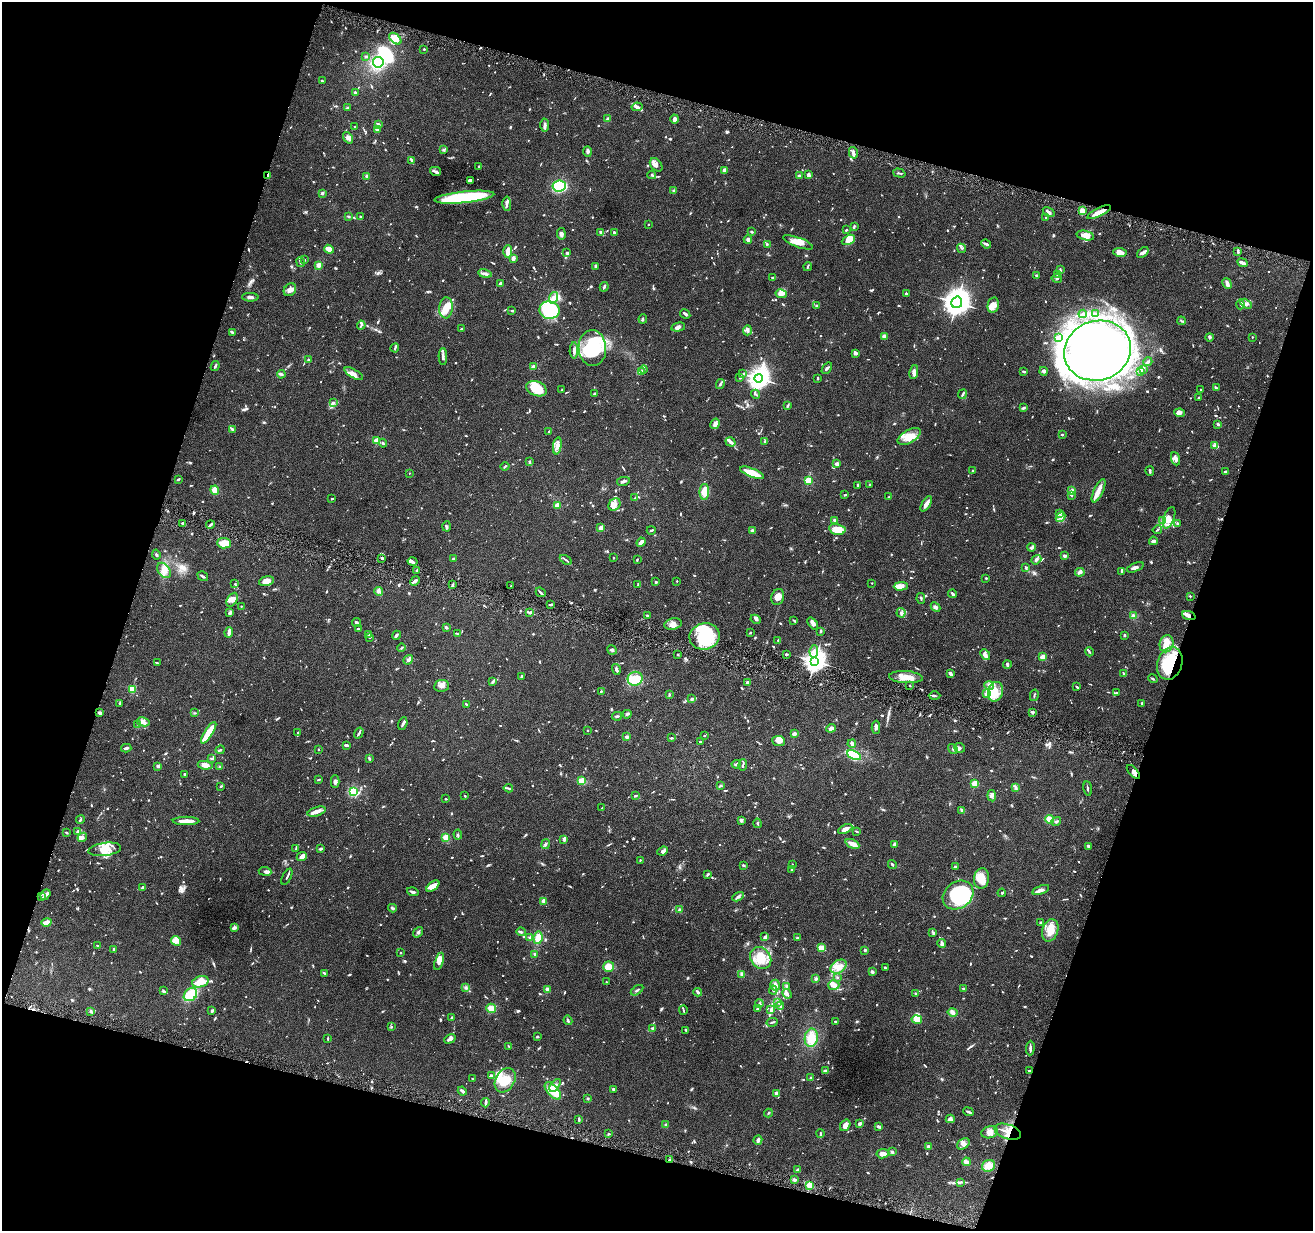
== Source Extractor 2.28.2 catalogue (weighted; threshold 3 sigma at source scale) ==
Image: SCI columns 3-5244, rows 255-5168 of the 5244 x 5296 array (HDU 1 of 3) = the unmasked area's bounding box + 8 px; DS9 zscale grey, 4 x 4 block average (1 PNG px = mean of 4 x 4 image px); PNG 1315 x 1233 px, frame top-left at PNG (2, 2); each listed source drawn as its Kron ellipse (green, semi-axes under 4 px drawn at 4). Shown black and unused: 35% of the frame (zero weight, under 4 of 8 exposures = <1% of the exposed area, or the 3 px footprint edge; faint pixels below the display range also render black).
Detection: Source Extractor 2.28.2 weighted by HDU 2 'WHT'. Background 0.0779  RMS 0.0044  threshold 0.0181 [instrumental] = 3 sigma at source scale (4.09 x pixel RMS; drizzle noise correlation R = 1.36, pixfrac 0.8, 0.05/0.05 arcsec/px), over >= 5 px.
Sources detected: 1528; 9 too faint to see at this stretch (4 x 4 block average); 27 inside a brighter object's white glare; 2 cosmic-ray / hot-pixel residue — neither listed nor drawn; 46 coinciding with a brighter row at this scale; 137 inside a brighter listed object's ellipse — not listed separately; of the other 1307, all 500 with FLUX_AUTO >= 2.31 (the completeness limit of this list) listed and drawn (807 fainter detections not listed), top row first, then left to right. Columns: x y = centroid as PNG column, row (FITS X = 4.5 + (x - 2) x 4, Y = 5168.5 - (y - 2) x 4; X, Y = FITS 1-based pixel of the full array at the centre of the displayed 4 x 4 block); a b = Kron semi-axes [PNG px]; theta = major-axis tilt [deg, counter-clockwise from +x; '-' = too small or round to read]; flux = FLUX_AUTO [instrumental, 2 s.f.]
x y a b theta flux
395 39 7 4 -42 17
424 49 2 2 - 4.4
366 56 3 2 - 2.4
378 62 5 5 - 130
322 81 3 2 - 4.3
355 93 4 2 - 3.1
637 107 5 4 - 6.3
347 108 3 2 - 3
608 119 3 3 - 4.6
675 119 4 3 - 8.9
379 125 4 2 - 2.7
545 125 6 3 87 7
354 126 2 2 - 3.5
377 129 3 3 - 8.8
348 138 6 4 -52 8
444 150 4 2 - 2.6
587 151 5 3 - 6.8
853 153 6 3 -75 7
412 160 3 2 - 4.1
656 165 7 5 -48 11
479 167 4 2 - 3.8
724 170 3 2 - 11
435 171 6 2 -14 6.2
899 173 6 2 -17 3.3
808 174 3 2 - 4.8
652 175 4 2 - 3.1
267 176 4 2 - 2.8
367 176 3 3 - 4.7
800 176 4 4 - 4.8
470 181 2 2 - 6.2
559 186 7 5 7 200
674 190 4 2 - 3.2
322 193 2 2 - 20
464 197 30 5 6 240
507 204 7 2 -89 6.4
1082 211 3 3 - 14
1049 212 6 2 -31 6.4
1099 212 13 3 25 28
348 216 3 2 - 3.6
361 217 2 2 - 3
1046 217 3 2 - 2.7
648 224 2 2 - 2.6
854 226 3 2 - 2.4
846 230 2 2 - 4
601 232 4 3 - 3.7
751 232 2 2 - 4.8
614 233 3 2 - 4.1
561 234 6 4 -81 7.5
1085 235 9 4 -13 20
748 240 4 4 - 7.3
848 240 7 4 27 15
798 242 16 5 -20 27
986 244 5 2 - 6.7
767 245 3 2 - 2.4
962 248 5 2 - 3.3
329 249 5 3 - 20
508 251 6 3 87 30
1238 251 3 2 - 5.5
1120 252 7 4 -8 16
567 253 3 2 - 5.1
1143 253 6 4 40 8
513 258 4 3 - 12
305 260 2 2 - 2.4
300 262 5 2 - 3.6
1242 263 6 2 -25 11
319 265 4 3 - 9
596 266 3 2 - 9.6
808 267 4 2 - 4.6
1060 270 3 3 - 3.5
485 274 7 2 -10 11
1058 274 4 3 - 4.6
1036 275 2 2 - 3.4
772 277 3 2 - 2.8
1057 278 5 2 - 3.2
1227 283 6 3 -61 8.5
500 284 3 2 - 7.1
604 287 5 2 - 3.9
290 290 7 5 47 12
781 294 6 3 -10 13
906 294 2 2 - 4.3
250 297 8 3 -3 7.7
554 298 6 2 74 7.6
957 302 6 5 - 2600
1241 304 5 2 - 2.5
1246 304 6 3 -29 6.4
993 305 8 5 78 21
817 306 3 2 - 4.1
446 308 10 6 86 26
512 310 2 2 - 2.5
549 310 10 8 -10 210
685 314 5 2 - 5.9
1083 314 4 2 - 3.2
1095 314 3 2 - 2.4
643 319 5 2 - 3.6
1181 321 4 2 - 3
361 325 4 2 - 4.7
678 327 7 4 13 9.8
462 329 3 2 - 3.4
747 330 5 4 - 6.9
232 332 4 2 - 4.9
884 337 4 3 - 13
1058 337 3 2 - 3.8
1209 337 4 3 - 3.9
1252 337 2 2 - 4.5
395 348 4 2 - 4.1
592 348 18 14 -86 180
574 350 8 3 89 9
1097 351 34 29 18 1500
855 353 4 3 - 9.1
443 357 8 2 -89 9.1
308 360 2 2 - 3.3
1148 362 5 3 - 5.7
215 366 5 2 - 5.4
533 366 3 2 - 6.2
827 368 6 2 54 5.5
644 369 4 2 - 3.8
1144 369 3 2 - 2.9
641 371 3 2 - 3.9
1044 371 4 3 - 5.2
914 372 7 2 80 11
1024 372 3 2 - 5.4
1140 372 4 2 - 3.1
281 374 4 3 - 3.9
354 374 10 3 -29 13
743 374 4 2 - 2.9
740 378 2 2 - 3.5
759 378 4 4 - 1700
818 378 2 2 - 3.5
720 384 5 2 - 3.9
1216 388 4 2 - 5.9
536 389 11 7 -22 68
562 390 2 2 - 2.3
1201 390 2 2 - 2.4
595 394 2 2 - 9.5
756 394 4 2 - 3.1
962 394 5 2 - 4.8
1199 397 2 2 - 3.4
333 402 4 3 - 4.3
788 406 3 3 - 3
1023 408 3 2 - 4
1180 413 5 3 - 10
715 424 5 4 - 13
1218 424 3 2 - 4.5
232 429 3 2 - 5.7
549 431 2 2 - 2.7
1062 435 2 2 - 5.3
909 436 13 6 29 26
377 441 2 2 - 120
731 442 5 4 - 7.1
764 442 2 2 - 2.6
383 443 4 2 - 3
557 446 8 4 80 16
1215 446 3 3 - 15
1176 459 7 3 -69 11
530 462 4 2 - 4.4
837 464 3 2 - 17
505 466 4 2 - 2.9
973 471 2 2 - 4.5
1150 471 5 2 - 4.4
1225 471 3 2 - 3.2
409 473 2 2 - 3.6
752 473 13 3 -22 59
178 479 3 2 - 4.4
808 480 2 2 - 180
623 481 6 2 11 6.6
870 484 2 2 - 3.1
858 485 3 2 - 3.4
215 490 4 3 - 22
1072 491 3 3 - 6.7
1099 491 13 4 64 18
704 492 8 5 89 22
845 495 3 2 - 2.4
1071 495 2 2 - 2.8
889 497 3 2 - 2.3
635 498 2 2 - 3.1
332 499 2 2 - 5
926 504 8 3 58 17
557 505 2 2 - 92
614 505 7 5 45 15
1060 513 4 2 - 3.6
1061 517 5 2 - 6.4
1169 518 11 5 69 17
834 520 2 2 - 32
1163 521 3 2 - 3.7
183 523 2 2 - 4.4
1177 524 3 2 - 7
210 525 4 2 - 6.2
447 526 5 2 - 3.7
600 528 2 2 - 13
837 529 8 5 -12 49
651 530 4 2 - 3.1
1157 530 5 2 - 3.1
753 531 4 3 - 8.8
1153 541 4 3 - 9.5
641 542 5 3 - 14
224 543 7 5 -3 37
1031 548 4 3 - 5
156 554 5 2 - 3.5
1065 556 2 2 - 36
382 558 3 2 - 3.4
613 558 2 2 - 2.5
454 559 3 2 - 8.3
637 559 2 2 - 3.3
566 560 6 2 -32 3.9
1036 560 5 3 - 5.5
413 562 5 3 - 6.6
1026 567 3 3 - 3.2
1135 567 9 3 23 8.9
164 570 8 6 -53 18
416 571 4 4 - 5.7
1122 571 2 2 - 6
1080 572 5 3 - 8.8
203 576 6 2 -34 5.3
986 578 2 2 - 2.6
266 581 7 4 15 19
415 581 5 3 - 7.6
677 581 2 2 - 3.3
656 582 2 2 - 14
872 583 2 2 - 2.4
235 584 3 2 - 2.6
453 585 3 3 - 4
638 585 3 2 - 2.7
511 586 2 2 - 5.9
901 586 7 4 1 21
379 591 4 3 - 5.6
541 592 5 2 - 5.2
952 594 4 2 - 5.1
1190 596 2 2 - 2.6
778 597 8 6 68 17
921 598 5 2 - 2.9
232 600 7 4 60 17
551 604 4 2 - 8.3
241 606 2 2 - 4.1
936 607 5 3 - 8.5
530 612 4 2 - 3.9
230 613 4 2 - 6.7
901 613 5 3 - 5.4
647 616 2 2 - 11
1133 616 4 3 - 6.5
1189 616 7 4 -19 12
756 619 5 3 - 5.2
794 620 3 2 - 2.4
356 623 4 3 - 6.8
673 624 9 5 11 15
813 624 7 3 -52 10
446 627 2 2 - 7.3
358 629 3 2 - 3.4
820 631 3 2 - 3.1
229 632 5 2 - 14
750 633 2 2 - 3.5
368 634 4 3 - 3.4
458 634 4 2 - 2.7
396 635 5 3 - 4.6
1125 635 3 2 - 3
704 636 15 13 18 140
369 637 3 2 - 3.3
778 640 3 3 - 2.9
1166 644 8 7 - 23
402 648 4 2 - 2.7
612 650 5 3 - 5.1
814 651 6 3 82 10
1089 652 5 2 - 3.9
786 654 3 2 - 3.2
985 654 6 4 -45 12
678 655 2 2 - 3.7
1043 657 3 2 - 46
408 660 5 4 - 8.6
815 661 4 4 - 1400
157 663 2 2 - 3.7
1170 663 17 12 71 140
1007 665 4 2 - 6.4
616 669 6 2 -72 8.5
950 673 3 2 - 12
1124 674 4 2 - 5.8
521 677 3 2 - 5.8
906 677 17 6 -4 36
1153 678 5 2 - 2.9
635 679 7 7 - 30
493 682 4 2 - 6.2
748 682 3 2 - 9.9
442 686 7 6 - 13
910 686 2 2 - 2.7
989 686 5 2 - 4.3
1077 687 3 2 - 3.1
132 689 2 2 - 130
601 691 2 2 - 4.1
996 692 10 7 73 33
986 693 3 2 - 4.2
1117 693 4 2 - 3
669 694 4 2 - 2.8
1034 695 6 2 76 2.9
934 696 6 2 0 2.9
692 699 2 2 - 4.8
1142 703 4 2 - 2.4
120 704 4 2 - 4.4
466 704 3 2 - 2.9
1032 712 2 2 - 29
100 713 3 2 - 11
195 713 3 2 - 2.8
627 714 4 2 - 3.3
617 716 5 2 - 3.7
143 722 7 3 -12 7.7
138 724 3 2 - 2.4
403 724 7 3 70 5.6
876 727 6 3 88 7.9
831 728 5 3 - 11
587 730 2 2 - 6.7
209 733 12 3 57 47
298 733 3 2 - 2.5
359 733 6 2 58 5.8
794 734 2 2 - 21
704 736 2 2 - 3.1
627 737 2 2 - 34
671 738 2 2 - 3.8
700 741 2 2 - 2.7
778 741 6 5 - 20
852 744 4 3 - 15
346 745 4 2 - 4.8
126 748 5 2 - 6.3
959 748 5 5 - 8.1
318 749 2 2 - 2.9
953 749 5 3 - 5.2
220 750 4 2 - 3.8
854 755 7 4 -25 92
211 758 4 2 - 3.5
369 758 4 2 - 3.5
736 764 4 2 - 3.5
205 765 7 4 -9 17
743 765 6 2 80 3.4
158 766 3 2 - 4.9
219 767 2 2 - 2.5
1133 772 9 3 -48 8.6
184 774 2 2 - 6.8
319 779 3 2 - 2.7
335 781 6 3 -88 5.9
582 781 2 2 - 130
975 783 2 2 - 140
221 786 3 2 - 2.6
721 786 3 2 - 3
1016 787 3 2 - 5.9
508 788 4 2 - 3.9
1088 789 7 2 -82 4.5
353 791 3 3 - 75
465 796 2 2 - 2.8
635 796 4 2 - 3
992 796 5 3 - 11
446 799 2 2 - 2.7
602 808 4 2 - 2.6
962 810 3 2 - 6
317 812 9 4 18 14
1049 819 4 4 - 23
80 820 4 2 - 3.9
186 821 13 3 0 27
741 821 3 2 - 7.7
1056 822 5 3 - 4.3
757 823 5 2 - 3.7
845 829 8 4 26 13
78 831 3 3 - 5.7
857 831 3 2 - 2.3
66 833 3 2 - 3.3
458 834 5 2 - 3.1
82 837 5 4 - 8.2
446 837 3 3 - 19
564 839 3 2 - 9
546 844 5 2 - 2.7
852 844 7 3 -25 21
894 845 4 3 - 5.7
1088 846 2 2 - 8.3
296 848 4 2 - 2.7
105 849 16 6 7 32
321 849 3 2 - 4.4
663 851 5 4 - 7
302 857 5 3 - 13
640 860 2 2 - 2.7
792 864 2 2 - 3.2
892 864 4 2 - 3
743 865 3 2 - 2.8
955 866 4 2 - 3.1
792 870 2 2 - 2.9
265 871 6 4 -7 6.5
708 874 3 2 - 5.3
287 877 9 2 64 5.2
981 878 10 7 81 29
433 886 7 4 39 19
143 888 4 2 - 13
1041 890 9 3 18 11
413 892 6 2 -15 6
1002 893 4 2 - 2.8
46 894 6 2 51 6
958 895 16 13 36 280
41 897 3 2 - 2.5
738 897 6 3 29 5.3
544 901 2 2 - 18
392 908 4 2 - 4
679 910 3 2 - 5.1
46 922 5 2 - 26
1041 923 3 2 - 5.4
234 928 3 2 - 9.2
1050 930 11 8 72 40
418 932 6 2 51 5.2
521 932 5 3 - 3.9
933 932 3 2 - 3.4
530 937 2 2 - 4.2
765 937 4 3 - 5.4
538 938 6 4 80 25
798 938 3 2 - 3.6
176 941 5 4 - 13
942 943 4 3 - 8.4
98 946 3 2 - 4.9
821 948 4 4 - 16
114 949 3 2 - 5.6
865 950 2 2 - 4
401 953 2 2 - 5.9
535 954 3 2 - 4.4
761 958 12 9 -50 46
439 961 9 4 72 14
609 967 5 5 - 25
839 967 8 6 32 20
885 968 3 2 - 3.1
872 972 3 3 - 5.2
325 973 3 2 - 3
742 974 3 2 - 6.9
837 977 3 2 - 2.4
816 979 3 3 - 5.2
200 982 8 5 17 71
606 982 2 2 - 2.6
775 985 5 5 - 13
834 985 5 5 - 15
786 987 3 2 - 2.5
466 988 3 2 - 2.9
548 989 3 3 - 11
964 989 4 2 - 3.9
637 990 7 2 34 4
773 990 4 3 - 4.1
163 991 4 2 - 3.8
698 992 4 2 - 7.2
915 993 3 2 - 2.7
787 994 5 3 - 6.1
190 995 7 6 - 82
778 1002 4 2 - 2.8
759 1004 4 3 - 4.2
780 1006 4 3 - 4.5
491 1008 5 4 - 17
757 1009 3 2 - 3.6
683 1010 5 2 - 2.7
771 1010 4 3 - 6.5
212 1011 3 3 - 3.8
91 1012 3 2 - 3.8
953 1012 5 4 - 10
452 1018 3 2 - 3.5
917 1019 5 4 - 33
568 1020 5 2 - 4.3
835 1021 2 2 - 2.4
772 1022 5 2 - 3.7
392 1027 2 2 - 2.8
653 1029 2 2 - 7.6
686 1030 3 2 - 4.9
537 1037 3 2 - 2.5
328 1038 3 2 - 4.2
811 1038 9 6 80 42
450 1039 6 3 30 12
509 1046 3 2 - 4.2
1030 1048 7 2 88 6.8
1029 1070 3 2 - 2.4
826 1071 4 3 - 8.4
491 1075 3 2 - 2.9
811 1078 3 2 - 3.4
472 1079 2 2 - 2.3
505 1080 13 9 59 46
555 1085 7 3 54 15
613 1089 3 2 - 5.3
462 1091 4 2 - 8.8
553 1091 11 5 -48 63
776 1093 3 2 - 4.8
588 1098 2 2 - 6.3
485 1103 4 3 - 5.6
969 1112 6 2 -23 4.8
768 1113 4 2 - 2.5
950 1119 4 4 - 8.7
579 1120 4 2 - 3.4
860 1124 4 2 - 6.5
666 1125 2 2 - 3.7
845 1125 6 5 - 13
879 1127 4 2 - 5.3
990 1132 8 6 15 14
1008 1132 14 7 -19 29
820 1133 4 2 - 3.7
609 1134 2 2 - 3.9
758 1140 4 3 - 6.6
963 1144 7 5 39 11
928 1147 4 3 - 5.8
892 1152 4 3 - 5.1
883 1154 6 4 9 12
670 1160 2 2 - 7.8
966 1162 4 3 - 11
989 1166 7 5 23 24
797 1170 3 2 - 4.6
794 1180 4 2 - 6.3
960 1182 4 2 - 3.3
810 1185 2 2 - 150
Overlapping masked pixels (flux is a lower limit): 6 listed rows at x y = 267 176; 1189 616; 1170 663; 1133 772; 1008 1132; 670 1160
Diffuse or blended objects may show on this block-average render without a row.